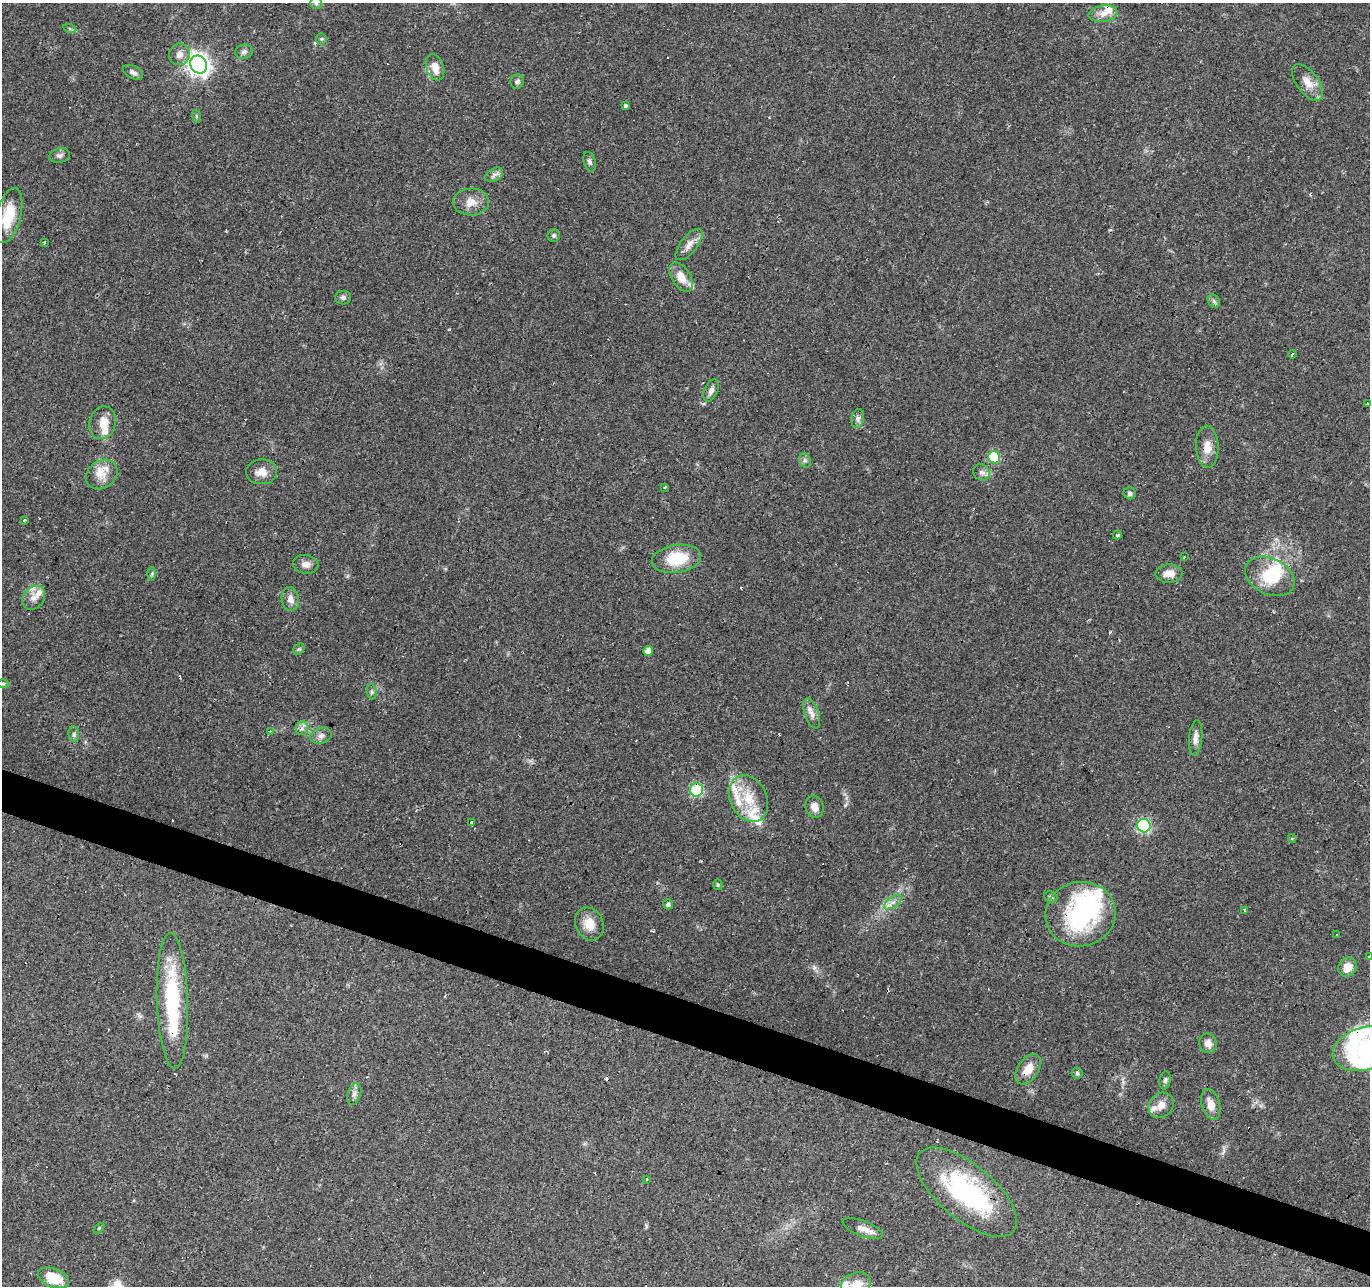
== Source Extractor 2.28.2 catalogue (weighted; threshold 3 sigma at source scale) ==
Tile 6 of 4 x 4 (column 2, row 2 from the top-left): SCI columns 1369-2736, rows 2776-4059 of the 5474 x 5616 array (HDU 1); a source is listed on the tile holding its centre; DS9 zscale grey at full resolution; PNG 1372 x 1288 px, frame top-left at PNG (2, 3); each listed source drawn as its Kron ellipse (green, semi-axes under 4 px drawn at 4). Shown black and unused: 3% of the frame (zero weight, under 2 of 3 exposures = <1% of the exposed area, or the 3 px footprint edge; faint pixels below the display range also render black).
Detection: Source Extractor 2.28.2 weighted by HDU 2 'WHT'; one run over the whole footprint, this tile lists its part. Background 0.066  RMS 0.0056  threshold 0.025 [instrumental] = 3 sigma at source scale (4.5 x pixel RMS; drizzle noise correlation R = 1.50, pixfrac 1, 0.0396/0.0396 arcsec/px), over >= 5 px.
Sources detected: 117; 5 inside a brighter object's white glare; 13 cosmic-ray / hot-pixel residue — neither listed nor drawn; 11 inside a brighter listed object's ellipse — not listed separately; the other 88 listed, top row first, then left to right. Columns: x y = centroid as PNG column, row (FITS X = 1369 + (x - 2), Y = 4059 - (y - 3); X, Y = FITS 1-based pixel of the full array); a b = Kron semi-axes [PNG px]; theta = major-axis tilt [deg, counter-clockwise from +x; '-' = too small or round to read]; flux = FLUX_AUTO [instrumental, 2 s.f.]
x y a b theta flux
316 3 6 5 - 1.1
1103 14 14 8 10 5.1
70 29 6 4 -18 0.81
321 39 6 5 - 0.85
244 52 9 7 15 1.9
179 54 11 10 - 3.9
199 64 9 8 - 330
435 67 13 8 -71 6.9
133 72 11 6 -26 2.1
517 81 7 6 - 1.5
1307 82 21 10 -53 7.2
625 106 3 3 - 4.9
196 116 6 4 -71 0.74
60 156 10 7 13 1.9
590 162 10 6 -73 1.5
494 175 9 6 30 2.1
471 202 18 13 2 6.6
8 215 28 12 75 17
554 235 6 6 - 1.2
45 243 3 3 - 1.2
689 244 19 8 51 4.7
681 277 16 9 -58 7.5
343 298 8 7 - 1.5
1214 301 7 5 -49 1.3
1292 354 4 3 - 2.3
711 390 12 6 66 2.7
1367 403 3 2 - 2
858 418 9 6 80 2.1
103 423 16 13 72 7
1207 447 21 11 -88 6.9
994 457 6 6 - 32
805 460 7 5 -68 1.3
262 472 15 12 4 5.8
981 472 9 7 -37 2.2
102 474 17 13 37 7.7
665 487 3 3 - 1.3
1130 493 6 6 - 1.4
25 520 3 3 - 1.4
1117 535 4 3 - 2.6
1184 557 3 2 - 0.56
676 559 25 14 8 22
306 564 13 9 -10 3.6
1169 573 13 9 1 5.8
152 574 6 4 88 0.91
1270 576 26 18 -26 20
34 598 13 10 49 4.1
290 599 12 8 -80 3.7
299 649 6 5 - 0.95
648 651 5 5 - 4.3
3 683 6 4 -1 0.86
372 692 8 5 -85 1.2
812 714 16 7 -71 3.4
302 728 7 6 - 1.9
270 731 4 2 - 0.48
74 734 8 5 -84 1.4
321 736 11 7 19 2.5
1196 738 18 6 85 3.6
696 790 6 6 - 45
749 798 24 18 -65 17
815 807 11 9 -74 4
472 823 3 3 - 1.8
1144 826 7 6 - 70
1292 838 4 3 - 0.63
718 885 5 4 - 0.7
1051 897 7 5 -29 1.1
893 902 10 5 34 2.7
668 904 5 5 - 1.6
1245 910 4 3 - 2.3
1081 914 35 32 12 79
589 924 17 13 -65 9
1336 934 2 2 - 0.56
1369 957 3 3 - 4.5
1347 967 10 8 58 6.8
172 1001 68 15 -88 52
1208 1043 10 8 -68 3.6
1365 1049 33 21 16 56
1028 1069 17 10 56 8.1
1077 1073 5 5 - 0.89
1165 1080 9 5 81 1.4
354 1094 11 6 72 2.3
1211 1104 15 9 -74 5.8
1161 1105 13 11 47 5.9
646 1179 3 3 - 1.1
967 1192 61 27 -40 79
99 1228 6 4 45 0.66
863 1228 21 7 -21 4.7
54 1278 16 9 -22 16
856 1285 15 12 25 8
Overlapping masked pixels (flux is a lower limit): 5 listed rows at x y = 199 64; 696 790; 1081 914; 1028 1069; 967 1192
Isophote crosses this tile's border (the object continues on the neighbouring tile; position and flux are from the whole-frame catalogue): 4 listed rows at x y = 316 3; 1369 957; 1365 1049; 856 1285